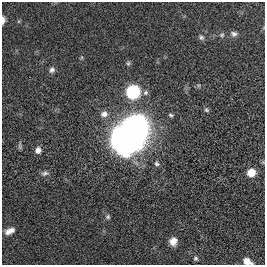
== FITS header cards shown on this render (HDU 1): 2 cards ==
NAXIS1  =                  263
NAXIS2  =                  263

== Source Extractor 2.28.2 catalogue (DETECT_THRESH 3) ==
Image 263 x 263 px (HDU 1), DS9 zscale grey, 1 PNG px = 1 image px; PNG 267 x 267 px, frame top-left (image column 1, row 263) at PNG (2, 2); no overlay
Background 0.00445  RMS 0.033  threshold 0.0993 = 3 sigma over >= 5 px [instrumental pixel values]
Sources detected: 21; all 21 listed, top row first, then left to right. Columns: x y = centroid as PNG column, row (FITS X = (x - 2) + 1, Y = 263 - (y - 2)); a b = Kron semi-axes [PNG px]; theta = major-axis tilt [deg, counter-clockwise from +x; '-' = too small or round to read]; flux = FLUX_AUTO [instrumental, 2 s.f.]
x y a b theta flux
3 20 8 4 85 9
234 34 9 7 -23 7.7
222 35 7 6 - 4.8
201 37 8 6 -53 5.6
128 63 6 5 - 3.8
52 70 8 7 - 7.6
133 92 7 7 - 340
206 110 7 5 -40 3.8
104 114 9 8 - 14
171 115 7 4 -21 3.8
131 134 28 18 54 1800
20 146 9 4 -88 3.8
38 150 8 6 83 11
157 164 8 6 -27 5.6
45 173 10 5 10 6.5
251 173 7 6 - 34
108 217 7 7 - 4.7
10 231 11 6 23 15
173 241 9 8 - 19
196 258 6 6 - 4.5
247 261 9 6 -27 19
At the frame edge (FLAGS 8, measured only in part): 2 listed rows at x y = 3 20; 247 261